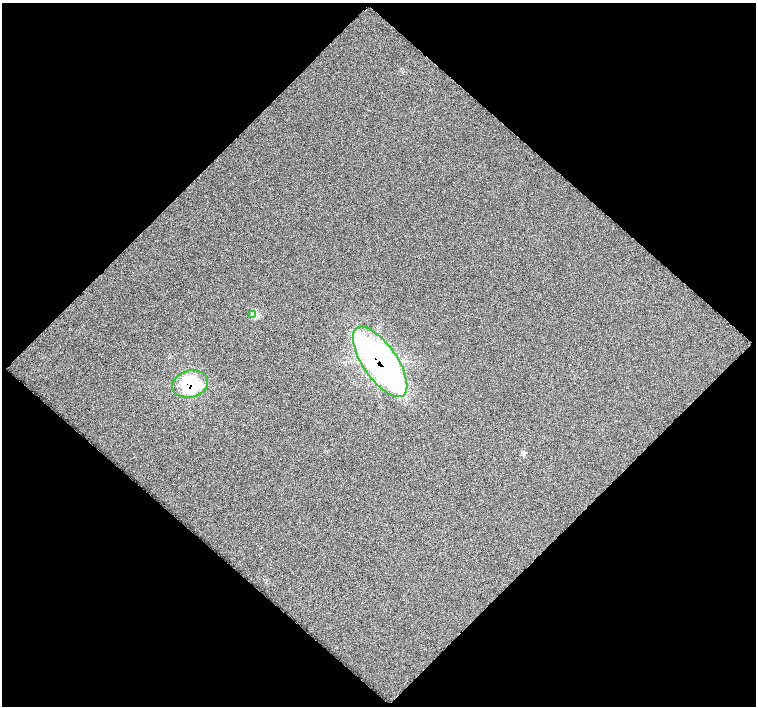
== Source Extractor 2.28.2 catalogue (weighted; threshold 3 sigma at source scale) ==
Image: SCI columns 3-1509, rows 56-1462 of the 1513 x 1513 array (HDU 1 of 3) = the unmasked area's bounding box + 8 px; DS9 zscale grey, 2 x 2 block average (1 PNG px = mean of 2 x 2 image px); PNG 758 x 708 px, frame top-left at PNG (2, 3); each listed source drawn as its Kron ellipse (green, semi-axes under 4 px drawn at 4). Shown black and unused: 51% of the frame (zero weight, under 3 of 5 exposures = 2% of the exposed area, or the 3 px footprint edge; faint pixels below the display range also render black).
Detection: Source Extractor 2.28.2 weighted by HDU 2 'WHT'. Background -9.65e-04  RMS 0.0081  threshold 0.0364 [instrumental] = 3 sigma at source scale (4.5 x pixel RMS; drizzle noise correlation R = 1.50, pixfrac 1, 0.0396/0.0396 arcsec/px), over >= 5 px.
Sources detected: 3; all 3 listed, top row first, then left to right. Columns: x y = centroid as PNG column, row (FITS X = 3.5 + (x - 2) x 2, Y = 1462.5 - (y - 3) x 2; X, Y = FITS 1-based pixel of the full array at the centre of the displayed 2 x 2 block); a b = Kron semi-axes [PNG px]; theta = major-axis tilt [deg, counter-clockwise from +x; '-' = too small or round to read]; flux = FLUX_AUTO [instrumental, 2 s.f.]
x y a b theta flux
252 314 4 3 - 3.2
380 362 41 17 -55 610
190 384 18 13 14 82
Overlapping masked pixels (flux is a lower limit): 2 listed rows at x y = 380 362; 190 384